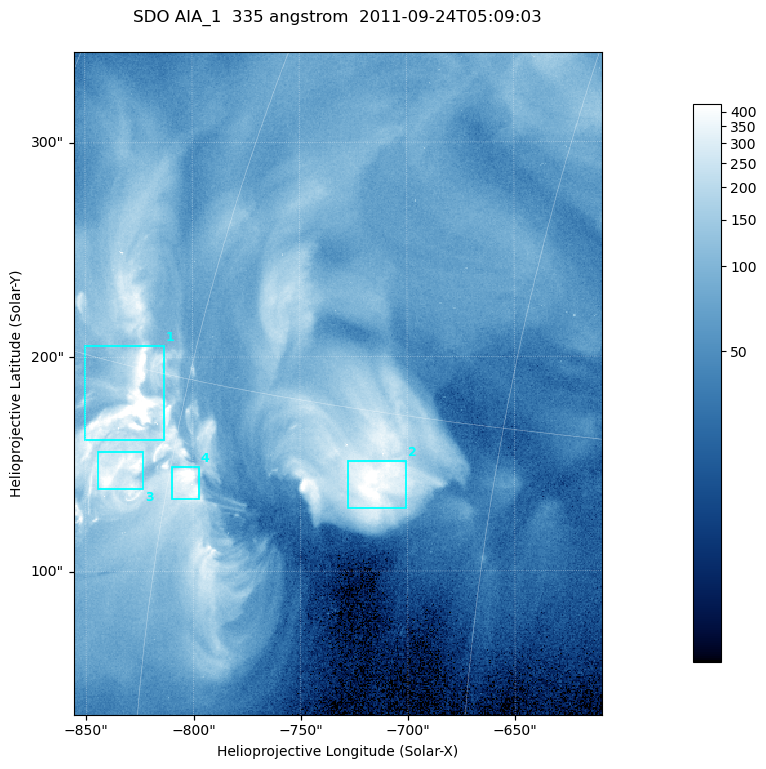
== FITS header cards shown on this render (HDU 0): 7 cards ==
TELESCOP= 'SDO     '           /
INSTRUME= 'AIA_1   '           /
WAVELNTH=                  335 /
WAVEUNIT= 'angstrom'           /
DATE-OBS= '2011-09-24T05:09:03.62' /
CTYPE1  = 'HPLN-TAN'           /
CTYPE2  = 'HPLT-TAN'           /

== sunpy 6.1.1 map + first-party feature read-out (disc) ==
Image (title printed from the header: SDO AIA_1  335 angstrom  2011-09-24T05:09:03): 410 x 514 px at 0.601 arcsec/px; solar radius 956 arcsec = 1592 px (partial field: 2.6% of the solar disc is inside the frame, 100% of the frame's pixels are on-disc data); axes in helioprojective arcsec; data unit not stated in the header (colour bar unlabelled)
Pointing: header CRPIX1/2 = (2042.06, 2043.86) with CRVAL1/2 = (0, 0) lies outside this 410 x 514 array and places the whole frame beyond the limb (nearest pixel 1.41 R_sun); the SolarSoft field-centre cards XCEN/YCEN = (-732.3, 187.6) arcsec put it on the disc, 1312 arcsec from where CRPIX/CRVAL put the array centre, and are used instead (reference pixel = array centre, CRVAL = XCEN/YCEN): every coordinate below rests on XCEN/YCEN
Orientation: roll -0.143 deg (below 1 deg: not rotated)
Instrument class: DISC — disc imager (sunpy class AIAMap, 335 A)
Bright regions (active regions / flare kernels): reference = the on-disc median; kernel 3 px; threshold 5 sigma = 235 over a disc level ~68.7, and >= 1.15x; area >= 210 px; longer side >= 5 px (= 3 arcsec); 4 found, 4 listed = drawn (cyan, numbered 1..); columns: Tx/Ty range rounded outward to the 2 arcsec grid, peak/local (2 s.f.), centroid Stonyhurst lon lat
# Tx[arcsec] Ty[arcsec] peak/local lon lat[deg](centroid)
1 -850..-812 160..206 11 -63 +14
2 -728..-700 128..152 7.2 -50 +13
3 -844..-822 138..156 7.3 -63 +12
4 -810..-796 132..150 8.5 -59 +12